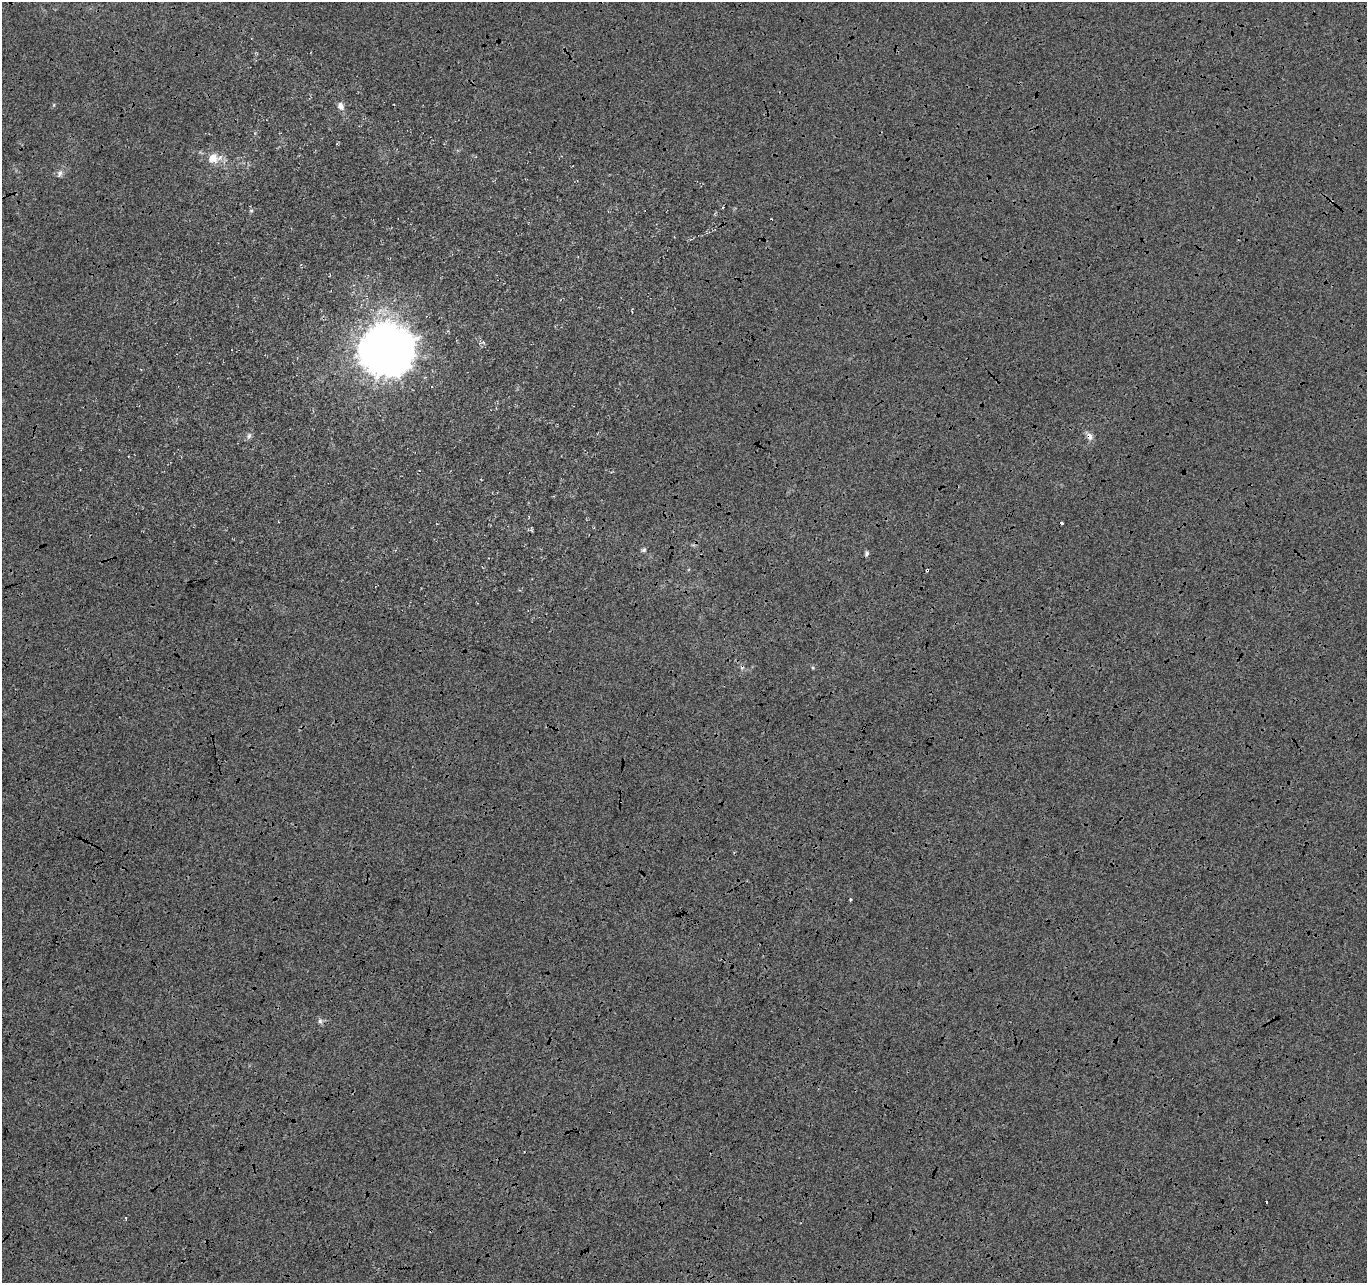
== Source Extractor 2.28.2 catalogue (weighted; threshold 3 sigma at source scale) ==
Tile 7 of 4 x 4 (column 3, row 2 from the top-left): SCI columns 2739-4103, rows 2838-4118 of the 5468 x 5612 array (HDU 1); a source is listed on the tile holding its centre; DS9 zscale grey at full resolution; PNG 1369 x 1285 px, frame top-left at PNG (2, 2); no overlay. Shown black and unused: <1% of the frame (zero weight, under 3 of 4 exposures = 2% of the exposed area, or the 3 px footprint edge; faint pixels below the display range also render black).
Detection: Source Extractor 2.28.2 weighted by HDU 2 'WHT'; one run over the whole footprint, this tile lists its part. Background -0.00824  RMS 0.0063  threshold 0.0283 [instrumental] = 3 sigma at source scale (4.5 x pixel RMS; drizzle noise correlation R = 1.50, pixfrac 1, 0.0396/0.0396 arcsec/px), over >= 5 px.
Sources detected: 19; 5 cosmic-ray / hot-pixel residue — not listed; the other 14 listed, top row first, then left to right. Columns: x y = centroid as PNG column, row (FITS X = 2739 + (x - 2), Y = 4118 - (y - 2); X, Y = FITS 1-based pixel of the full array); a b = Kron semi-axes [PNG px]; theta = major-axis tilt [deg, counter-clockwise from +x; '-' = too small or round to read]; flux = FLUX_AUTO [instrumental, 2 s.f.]
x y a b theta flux
341 106 9 7 -65 3.1
213 158 16 11 8 8.6
60 173 8 7 - 1.9
251 210 5 3 - 0.62
483 342 5 3 - 0.69
388 350 17 17 - 1700
249 436 8 5 64 1.6
1089 436 10 7 -74 3
644 550 6 5 - 1
867 554 6 6 - 1.2
927 570 3 3 - 1.2
851 900 3 3 - 0.84
320 1021 8 6 90 1.5
126 1218 4 2 - 0.52
Overlapping masked pixels (flux is a lower limit): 2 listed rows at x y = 1089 436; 927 570